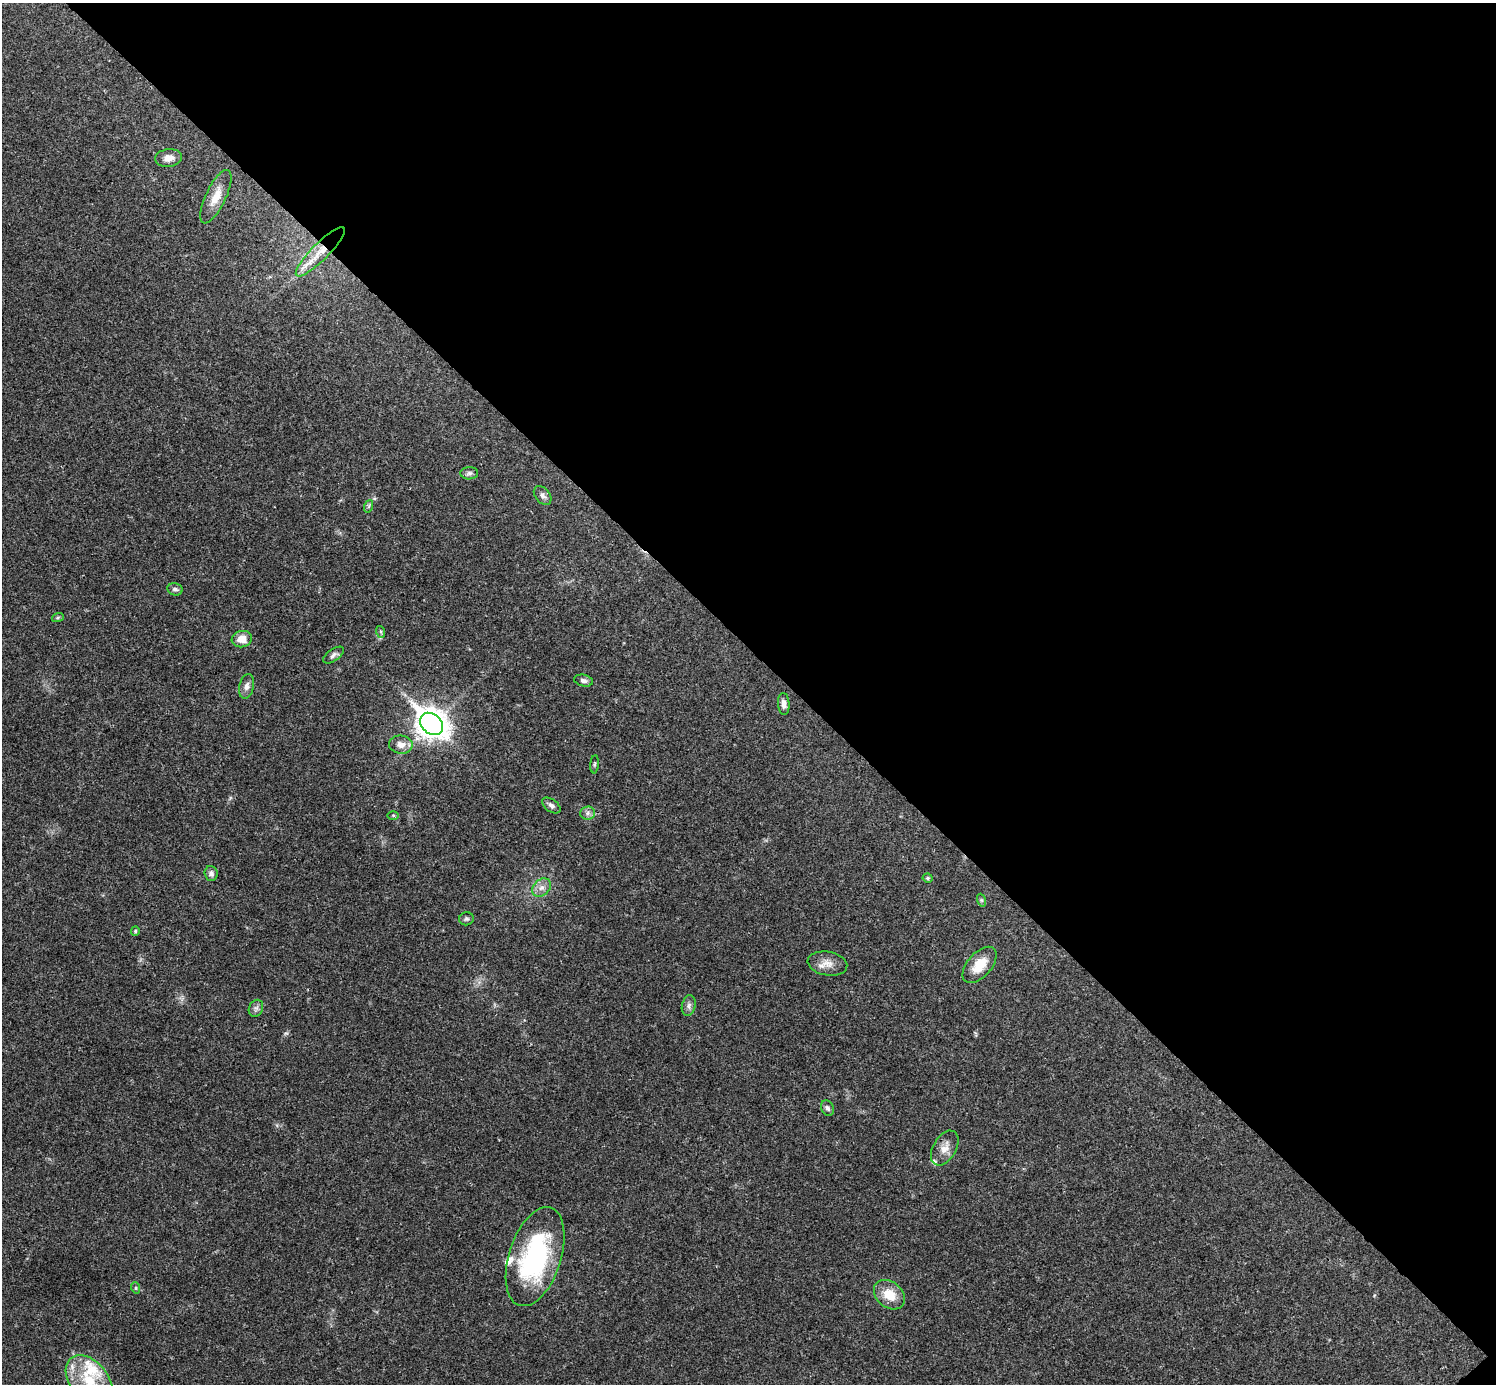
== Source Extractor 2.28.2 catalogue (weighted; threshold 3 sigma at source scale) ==
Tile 8 of 4 x 4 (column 4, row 2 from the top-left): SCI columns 4485-5978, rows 2920-4301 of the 5981 x 5981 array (HDU 1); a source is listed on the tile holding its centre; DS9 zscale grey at full resolution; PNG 1498 x 1386 px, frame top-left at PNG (2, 3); each listed source drawn as its Kron ellipse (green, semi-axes under 4 px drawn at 4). Shown black and unused: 47% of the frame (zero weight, under 3 of 4 exposures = <1% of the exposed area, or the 3 px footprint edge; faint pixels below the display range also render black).
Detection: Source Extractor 2.28.2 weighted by HDU 2 'WHT'; one run over the whole footprint, this tile lists its part. Background 0.021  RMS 0.0022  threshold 0.00995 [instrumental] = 3 sigma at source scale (4.5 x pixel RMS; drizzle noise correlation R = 1.50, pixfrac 1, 0.05/0.05 arcsec/px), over >= 5 px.
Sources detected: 39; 3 inside a brighter listed object's ellipse — not listed separately; the other 36 listed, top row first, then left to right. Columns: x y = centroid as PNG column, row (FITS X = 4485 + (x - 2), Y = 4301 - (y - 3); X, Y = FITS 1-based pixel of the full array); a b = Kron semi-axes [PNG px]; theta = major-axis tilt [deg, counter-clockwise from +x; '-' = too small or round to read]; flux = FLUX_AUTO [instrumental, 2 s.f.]
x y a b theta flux
168 158 13 9 7 1.7
216 197 29 10 64 3.2
320 252 33 8 45 4.7
469 473 9 6 3 0.64
543 495 11 7 -50 0.89
369 506 6 4 71 0.31
175 589 7 6 - 0.58
58 617 6 4 20 0.28
381 632 6 4 -71 0.31
242 639 10 8 14 2.4
333 655 12 6 34 0.74
583 681 9 6 -12 0.76
247 686 12 7 76 1.1
784 704 11 6 -86 1.1
431 724 12 9 -43 300
401 745 12 9 -7 1.8
595 764 9 3 85 0.36
551 805 10 6 -36 0.82
587 813 7 6 - 0.7
393 815 6 4 0 0.27
211 873 7 6 - 0.84
928 878 5 4 - 0.39
542 888 10 8 43 1.4
981 900 6 4 -71 0.32
466 919 7 6 - 0.49
135 931 5 4 - 0.23
827 964 20 12 -10 2.3
980 965 22 12 49 4.4
689 1006 10 6 77 0.85
256 1008 9 7 63 0.7
827 1108 8 6 -66 0.62
945 1148 19 11 59 2.3
535 1257 51 26 72 32
136 1288 6 3 -72 0.28
889 1295 17 12 -40 4.2
89 1381 29 19 -51 10
Overlapping masked pixels (flux is a lower limit): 1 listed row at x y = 320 252
Isophote crosses this tile's border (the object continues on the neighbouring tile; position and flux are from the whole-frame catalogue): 1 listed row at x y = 89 1381